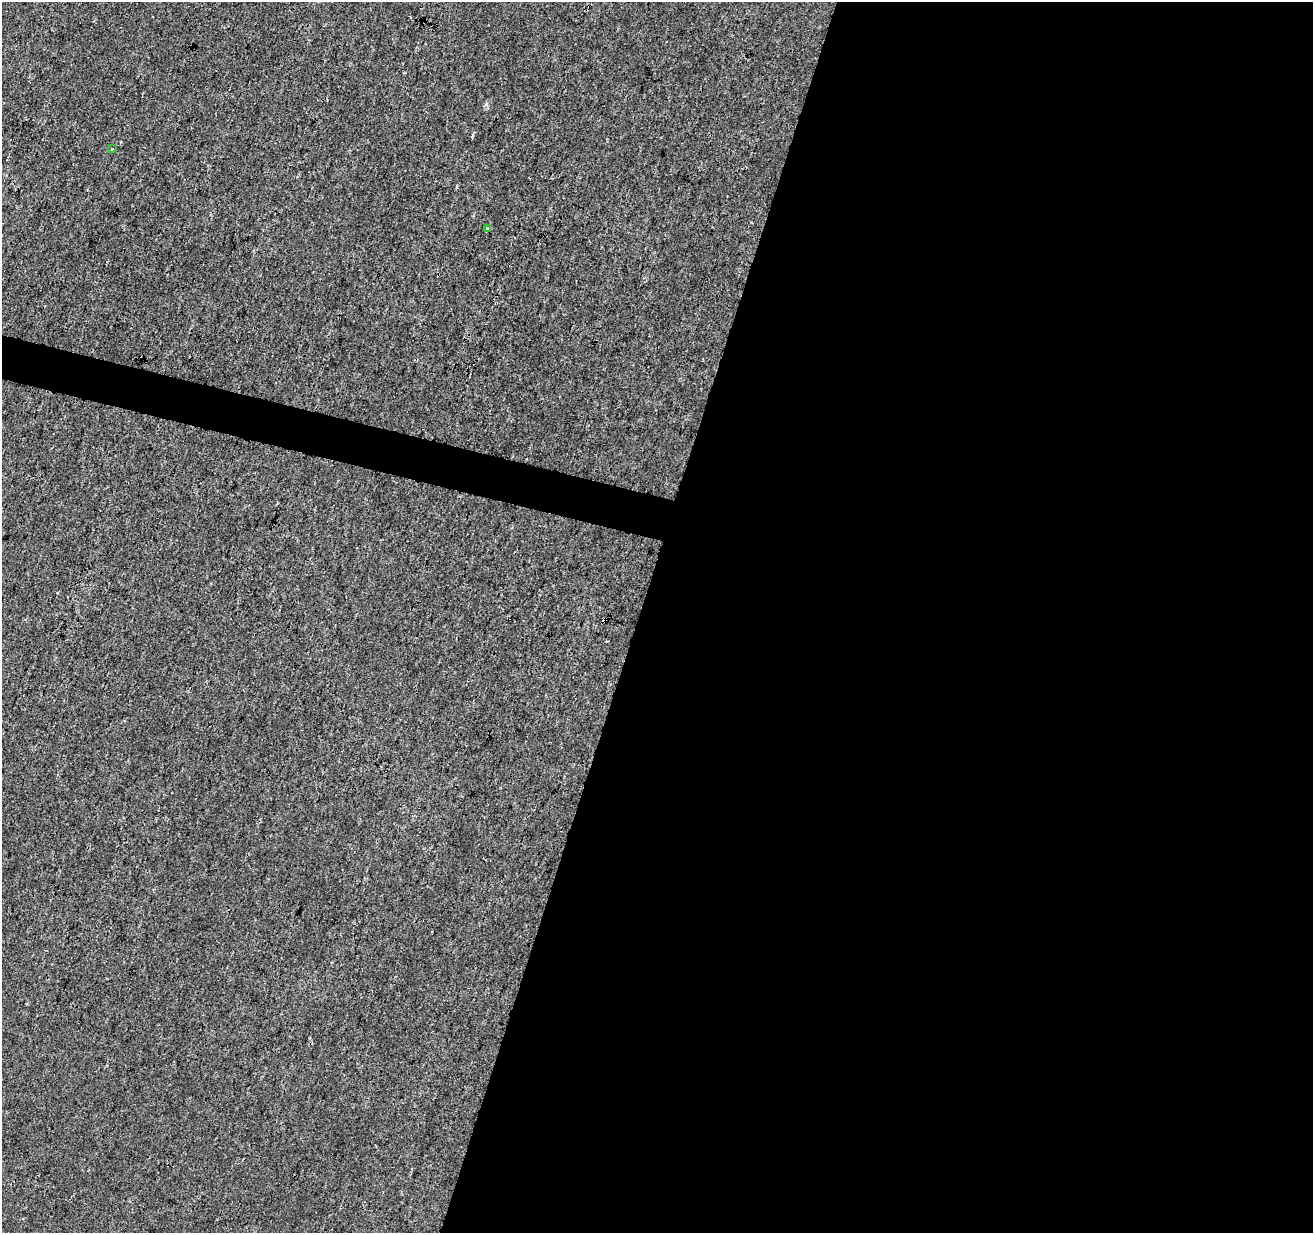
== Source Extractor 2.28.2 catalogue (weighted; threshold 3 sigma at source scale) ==
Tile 12 of 4 x 4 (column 4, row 3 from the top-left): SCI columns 3943-5253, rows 1513-2743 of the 5253 x 5424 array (HDU 1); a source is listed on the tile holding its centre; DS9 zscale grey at full resolution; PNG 1315 x 1235 px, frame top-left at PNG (2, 2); each listed source drawn as its Kron ellipse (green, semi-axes under 4 px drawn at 4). Shown black and unused: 53% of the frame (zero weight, under 3 of 4 exposures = <1% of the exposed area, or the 3 px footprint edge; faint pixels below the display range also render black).
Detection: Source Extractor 2.28.2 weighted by HDU 2 'WHT'; one run over the whole footprint, this tile lists its part. Background -9.72e-05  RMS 0.0016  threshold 0.00738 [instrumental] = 3 sigma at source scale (4.5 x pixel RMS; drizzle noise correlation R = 1.50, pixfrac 1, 0.0396/0.0396 arcsec/px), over >= 5 px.
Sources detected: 4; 2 cosmic-ray / hot-pixel residue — neither listed nor drawn; the other 2 listed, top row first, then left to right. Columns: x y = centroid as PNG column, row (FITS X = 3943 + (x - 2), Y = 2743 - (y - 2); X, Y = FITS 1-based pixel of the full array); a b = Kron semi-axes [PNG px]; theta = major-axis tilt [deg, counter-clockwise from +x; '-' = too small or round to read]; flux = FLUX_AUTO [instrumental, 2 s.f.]
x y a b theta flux
112 149 3 3 - 1.4
488 228 4 3 - 0.77